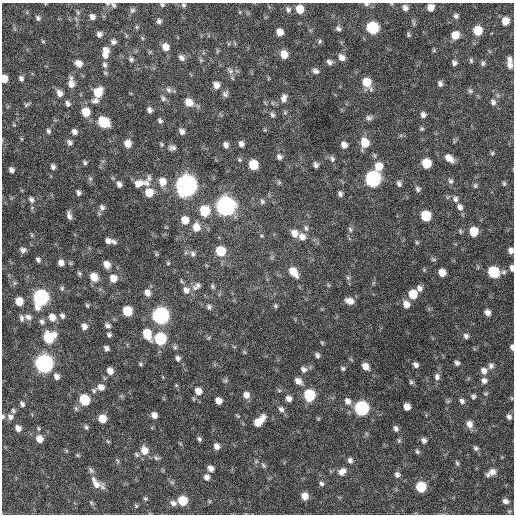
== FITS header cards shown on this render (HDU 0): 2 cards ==
NAXIS1  =                  512 / Axis length
NAXIS2  =                  512 / Axis length

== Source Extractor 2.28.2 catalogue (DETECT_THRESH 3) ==
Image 512 x 512 px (HDU 0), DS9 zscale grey, 1 PNG px = 1 image px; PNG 516 x 516 px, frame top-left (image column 1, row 512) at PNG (2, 3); no overlay
Background 672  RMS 21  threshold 62.2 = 3 sigma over >= 5 px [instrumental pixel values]
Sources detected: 247; all 247 listed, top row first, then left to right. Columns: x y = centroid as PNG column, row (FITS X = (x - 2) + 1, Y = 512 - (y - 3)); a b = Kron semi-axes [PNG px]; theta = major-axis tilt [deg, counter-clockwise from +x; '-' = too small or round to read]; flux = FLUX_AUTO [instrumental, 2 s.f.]
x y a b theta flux
107 4 5 3 - 1.4e+03
366 4 6 5 - 2.8e+03
113 5 7 5 -53 2.4e+03
162 5 5 5 - 2.2e+03
183 5 6 5 - 2.2e+03
431 7 6 6 - 1.1e+04
405 8 6 5 - 4.8e+03
300 9 7 6 - 2.1e+04
132 10 7 6 - 3.1e+03
288 10 7 6 - 3.6e+03
456 16 6 5 - 3.1e+03
92 17 6 5 - 5.3e+03
38 18 7 6 - 3.1e+03
159 21 6 6 - 3.3e+03
505 21 6 6 - 1.5e+04
372 28 8 7 - 9.4e+04
338 29 6 5 - 3.3e+03
478 30 7 6 - 2.9e+04
279 32 6 5 - 1.1e+04
99 34 6 5 - 4.4e+03
408 35 6 4 -83 2.0e+03
455 35 6 6 - 1.8e+04
43 41 6 3 -1 1.4e+03
320 41 6 4 73 2.2e+03
114 42 6 6 - 3.7e+03
165 47 8 7 - 1.1e+04
105 52 14 8 85 1.2e+04
284 54 7 6 - 1.5e+04
341 57 8 7 - 7.3e+03
181 58 8 6 -51 4.7e+03
131 59 6 5 - 2.7e+03
471 60 7 4 -65 2.0e+03
509 60 7 6 - 4.8e+03
329 62 7 5 -37 4.8e+03
78 63 8 6 -44 9.8e+03
454 63 5 5 - 3.5e+03
483 63 7 5 76 2.6e+03
104 65 8 6 -68 4.0e+03
510 65 8 6 -76 6.1e+03
230 71 8 6 -22 4.2e+03
315 71 8 6 -20 4.3e+03
21 78 7 6 - 4.0e+03
4 79 7 5 -85 1.4e+04
367 82 10 7 -60 2.4e+04
71 83 11 7 -87 1.0e+04
440 84 6 5 - 4.0e+03
216 85 8 6 -58 8.4e+03
168 90 8 6 -45 4.3e+03
470 91 6 6 - 2.6e+03
98 92 9 8 - 2.8e+04
59 93 9 7 -63 7.4e+03
225 94 7 7 - 3.9e+03
284 98 11 7 79 6.3e+03
163 99 8 6 -59 3.3e+03
95 101 10 6 3 5.0e+03
189 102 9 8 - 1.4e+04
493 102 8 7 - 4.7e+03
68 104 7 5 -75 4.0e+03
26 105 9 4 29 2.4e+03
149 110 6 5 - 4.0e+03
86 112 8 7 - 2.1e+04
272 115 6 5 - 3.0e+03
423 115 6 6 - 4.6e+03
369 118 8 7 - 4.1e+03
160 121 7 5 -54 2.8e+03
104 122 8 7 - 5.2e+04
422 129 6 4 19 2.0e+03
48 131 6 5 - 2.8e+03
182 131 7 5 -61 5.3e+03
74 132 6 5 - 5.1e+03
70 142 7 6 - 4.0e+03
365 143 10 8 -72 2.1e+04
128 144 7 6 - 1.1e+04
241 144 5 5 - 5.0e+03
226 145 6 5 - 5.5e+03
344 145 7 6 - 7.6e+03
172 148 8 5 -1 4.4e+03
492 153 6 5 - 1.8e+03
279 157 7 6 - 4.2e+03
449 158 10 7 -39 1.2e+04
332 159 8 5 -71 3.4e+03
239 160 6 5 - 2.1e+03
85 163 5 4 - 2.3e+03
426 163 7 7 - 3.2e+04
253 165 7 7 - 3.2e+04
316 165 6 5 - 4.0e+03
379 166 10 8 77 1.9e+04
53 167 5 5 - 3.6e+03
11 170 5 4 - 4.6e+03
149 178 11 6 75 3.9e+03
90 179 6 4 0 1.9e+03
373 179 8 8 - 3.1e+05
450 181 8 6 -60 3.6e+03
162 182 10 8 -72 1.3e+04
147 183 11 8 -39 7.3e+03
279 183 6 4 20 1.9e+03
504 183 6 5 - 2.1e+03
119 184 7 5 -67 5.0e+03
138 184 12 8 18 1.1e+04
399 184 7 5 -61 3.7e+03
186 186 9 8 - 1.2e+06
475 186 7 5 -90 2.5e+03
418 189 7 6 - 3.5e+03
78 193 5 4 - 3.5e+03
149 193 7 7 - 2.1e+04
340 194 5 4 - 3.5e+03
31 199 8 6 -62 3.6e+03
455 199 8 7 - 4.7e+03
262 202 7 7 - 3.2e+03
225 206 9 8 - 6.7e+05
102 207 8 6 -53 3.8e+03
460 207 9 7 -60 6.3e+03
204 211 8 8 - 4.7e+04
69 216 8 4 -78 4.8e+03
426 216 7 7 - 4.3e+04
185 220 8 7 - 1.5e+04
196 227 9 8 - 1.6e+04
306 228 9 5 -75 3.9e+03
350 229 8 5 -63 2.7e+03
473 232 7 7 - 2.7e+04
294 233 9 8 - 1.1e+04
302 237 9 8 - 9.3e+03
108 241 6 5 - 5.1e+03
114 242 8 5 -34 2.9e+03
417 242 6 5 - 1.8e+03
23 250 7 6 - 4.4e+03
511 250 6 5 - 6.0e+03
220 251 8 7 - 3.9e+04
156 254 6 4 -72 1.4e+03
193 254 8 6 -59 4.0e+03
38 260 5 4 - 3.1e+03
61 263 6 5 - 6.6e+03
168 263 5 4 - 1.5e+03
107 264 7 6 - 1.1e+04
512 268 6 3 -81 5.0e+03
293 272 12 7 -52 1.9e+04
442 272 6 6 - 1.4e+04
493 272 8 7 - 6.1e+04
94 277 9 7 -51 1.5e+04
113 278 7 7 - 1.3e+04
197 286 13 7 40 6.3e+03
213 286 7 5 -57 2.3e+03
62 288 6 5 - 2.2e+03
420 288 7 6 - 5.6e+03
186 290 10 9 - 8.0e+03
147 293 8 6 -59 8.0e+03
413 294 7 7 - 2.8e+04
40 298 9 8 - 3.2e+05
19 301 6 6 - 1.9e+04
349 301 10 7 -18 9.9e+03
406 304 8 7 - 9.7e+03
87 305 5 5 - 1.7e+03
275 306 6 5 - 2.2e+03
209 307 7 5 -63 3.0e+03
127 311 7 6 - 4.1e+04
487 312 6 5 - 6.7e+03
62 316 6 5 - 3.6e+03
160 316 8 8 - 4.3e+05
28 317 9 7 -29 5.6e+03
52 317 8 7 - 1.1e+04
22 318 8 5 -71 3.8e+03
42 321 7 6 - 3.5e+03
108 325 8 6 -29 3.7e+03
84 326 6 5 - 6.4e+03
147 334 10 7 -68 2.6e+04
109 335 5 4 - 2.8e+03
466 336 7 6 - 3.9e+03
49 337 9 8 - 5.6e+04
160 339 8 7 - 9.7e+04
175 347 6 6 - 2.4e+03
512 347 5 3 - 4.1e+03
106 348 5 4 - 4.0e+03
317 355 6 5 - 3.4e+03
178 358 7 5 -68 3.7e+03
44 363 8 8 - 5.7e+05
457 363 5 5 - 3.5e+03
141 364 6 4 -89 1.7e+03
416 365 6 5 - 4.5e+03
365 366 8 6 -48 9.7e+03
491 366 8 7 - 4.6e+03
343 368 5 4 - 2.4e+03
304 369 8 7 - 5.3e+03
110 371 7 6 - 9.2e+03
484 371 8 7 - 7.8e+03
57 376 7 6 - 5.1e+03
437 377 9 7 -85 5.2e+03
298 381 9 6 -37 8.3e+03
484 381 7 6 - 5.7e+03
411 382 6 5 - 2.4e+03
101 387 8 7 - 7.8e+03
94 391 7 6 - 2.4e+03
198 391 8 7 - 9.9e+03
486 393 6 4 20 1.6e+03
246 395 8 7 - 8.7e+03
309 395 8 7 - 7.1e+04
473 396 7 6 - 2.8e+03
289 399 6 6 - 6.7e+03
84 400 7 6 - 5.5e+04
218 401 6 5 - 9.9e+03
347 401 9 7 -54 7.0e+03
462 401 7 6 - 4.0e+03
22 404 6 4 -59 3.2e+03
407 407 6 5 - 1.1e+04
361 408 8 7 - 2.1e+05
281 409 8 7 - 4.3e+03
13 411 7 5 -73 2.4e+03
154 415 6 5 - 7.7e+03
3 416 6 4 80 2.2e+03
238 416 6 3 -34 1.5e+03
10 417 8 7 - 5.4e+03
509 417 7 6 - 4.0e+03
102 418 7 6 - 2.0e+04
259 421 14 7 44 2.0e+04
469 424 8 7 - 9.0e+03
86 427 6 5 - 2.4e+03
18 428 7 6 - 6.8e+03
396 428 7 5 -64 4.0e+03
39 439 7 6 - 1.1e+04
199 439 6 5 - 2.8e+03
424 440 7 6 - 4.3e+03
217 446 6 5 - 6.8e+03
476 448 6 5 - 2.9e+03
144 450 10 9 - 1.5e+04
417 452 7 4 -63 2.3e+03
78 455 5 4 - 1.7e+03
156 458 8 5 -38 3.3e+03
350 460 6 5 - 4.1e+03
118 461 6 4 -71 2.0e+03
457 463 7 4 -73 2.2e+03
263 465 8 4 -37 2.6e+03
210 468 6 6 - 6.9e+03
91 470 9 5 -54 3.2e+03
342 471 10 8 40 8.3e+03
492 472 8 7 - 8.2e+03
397 475 7 6 - 4.1e+03
488 475 6 5 - 2.8e+03
206 477 7 6 - 5.4e+03
93 479 9 5 -53 4.6e+03
96 484 13 9 -50 1.1e+04
321 484 7 5 -45 3.0e+03
421 487 7 7 - 5.3e+04
304 496 7 6 - 1.2e+04
145 499 6 5 - 1.9e+03
182 501 7 7 - 3.5e+04
505 501 7 5 -29 4.8e+03
173 503 9 7 -30 6.1e+03
136 506 5 5 - 1.8e+03
At the frame edge (FLAGS 8, measured only in part): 9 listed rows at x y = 107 4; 366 4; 113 5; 162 5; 4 79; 511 250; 512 268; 512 347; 3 416